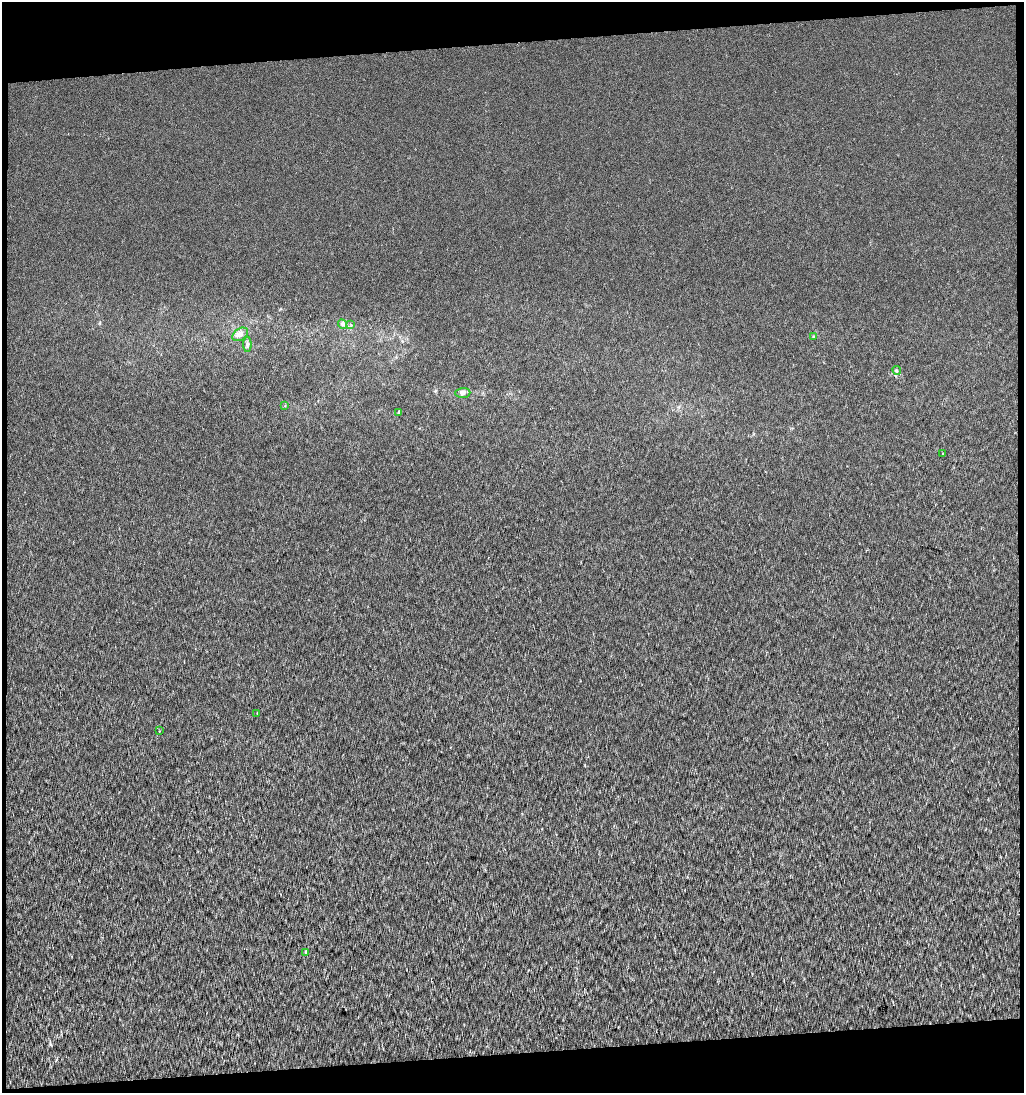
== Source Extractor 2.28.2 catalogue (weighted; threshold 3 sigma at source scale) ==
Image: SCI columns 14-2057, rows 2-2182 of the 2062 x 2182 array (HDU 1 of 3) = the unmasked area's bounding box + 8 px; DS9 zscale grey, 2 x 2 block average (1 PNG px = mean of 2 x 2 image px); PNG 1026 x 1095 px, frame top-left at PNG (2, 2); each listed source drawn as its Kron ellipse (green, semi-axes under 4 px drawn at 4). Shown black and unused: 8% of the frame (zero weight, under 3 of 4 exposures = <1% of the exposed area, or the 3 px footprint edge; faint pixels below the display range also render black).
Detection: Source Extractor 2.28.2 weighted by HDU 2 'WHT'. Background 9.42e-04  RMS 0.0052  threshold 0.0232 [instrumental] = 3 sigma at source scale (4.5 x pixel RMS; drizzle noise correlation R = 1.50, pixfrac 1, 0.0396/0.0396 arcsec/px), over >= 5 px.
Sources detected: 13; all 13 listed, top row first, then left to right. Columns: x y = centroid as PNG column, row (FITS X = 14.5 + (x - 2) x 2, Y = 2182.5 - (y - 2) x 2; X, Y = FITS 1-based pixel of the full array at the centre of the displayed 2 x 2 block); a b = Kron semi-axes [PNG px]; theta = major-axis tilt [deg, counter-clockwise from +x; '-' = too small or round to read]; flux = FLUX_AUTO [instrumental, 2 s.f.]
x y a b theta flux
342 324 5 4 - 3.6
351 325 3 2 - 0.89
240 334 8 5 35 6.1
813 337 3 2 - 0.73
247 344 8 4 90 3.4
897 371 5 3 - 1.5
463 393 7 5 3 4
285 406 3 2 - 0.72
399 412 3 2 - 3.1
943 453 2 2 - 0.93
257 713 3 2 - 0.69
159 731 2 2 - 0.83
306 952 3 2 - 4.6
Diffuse or blended objects may show on this block-average render without a row.